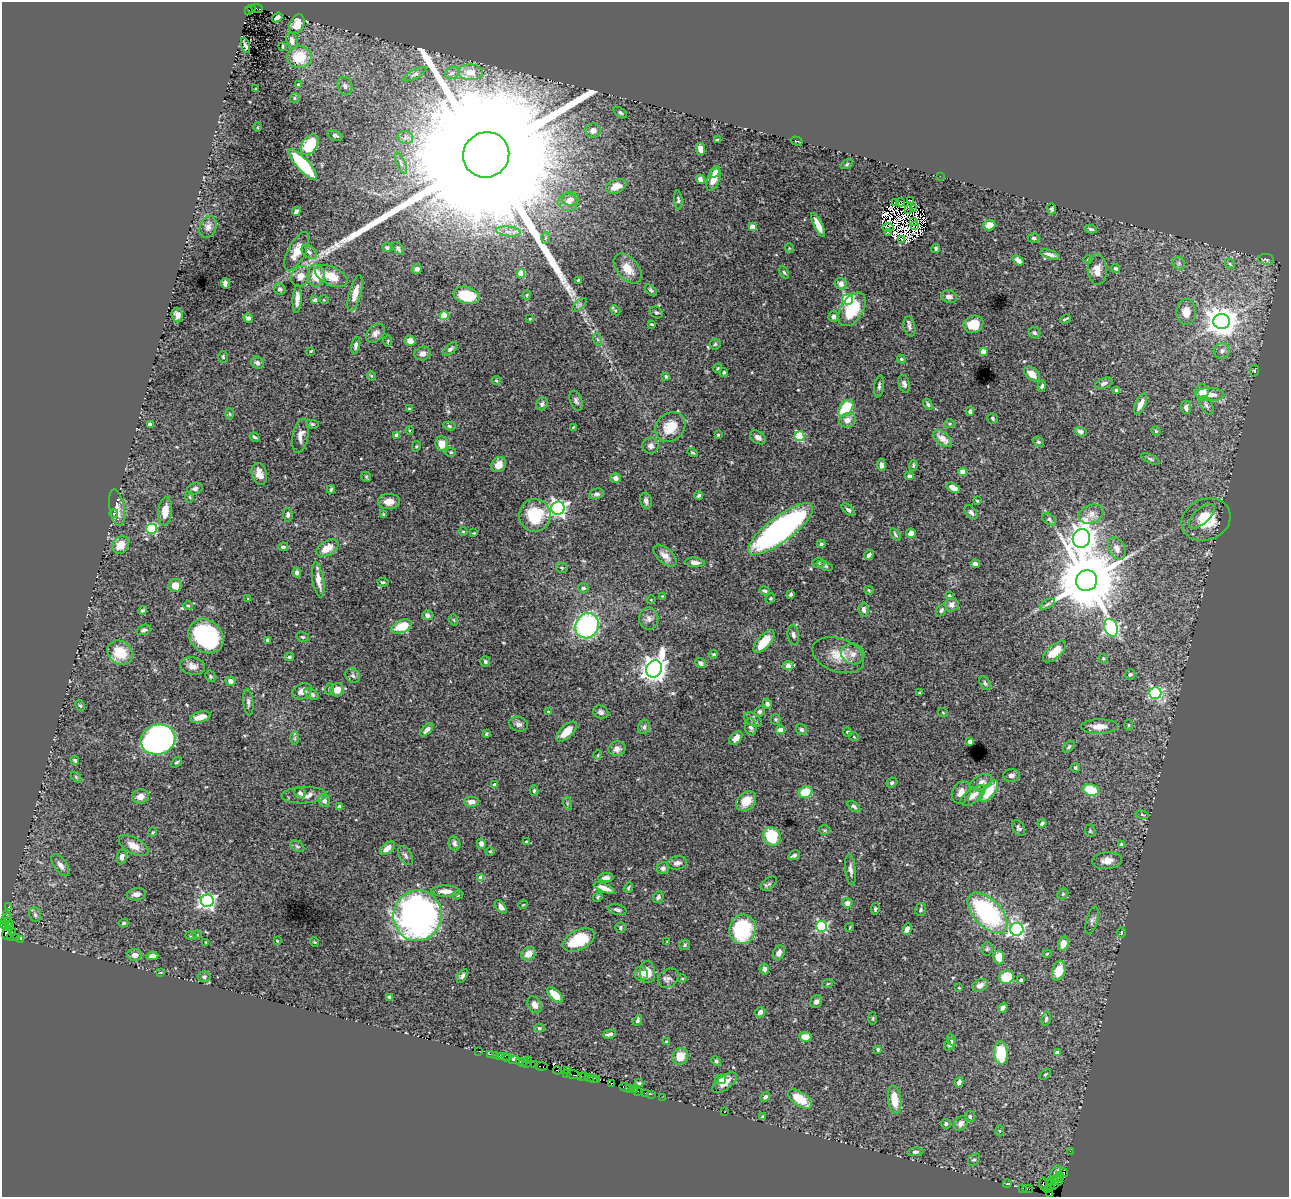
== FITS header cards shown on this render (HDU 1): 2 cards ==
NAXIS1  =                 1287
NAXIS2  =                 1195

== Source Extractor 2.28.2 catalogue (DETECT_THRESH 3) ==
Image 1287 x 1195 px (HDU 1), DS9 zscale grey, 1 PNG px = 1 image px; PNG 1291 x 1199 px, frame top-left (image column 1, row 1195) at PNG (2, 2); each listed source drawn as its Kron ellipse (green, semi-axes under 4 px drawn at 4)
Background 2.88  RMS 0.037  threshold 0.11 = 3 sigma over >= 5 px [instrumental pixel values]
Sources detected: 523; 13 with non-positive FLUX_AUTO (blend fragments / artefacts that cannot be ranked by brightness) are neither listed nor drawn; of the other 510, the 500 brightest by FLUX_AUTO listed and drawn (10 fainter detections omitted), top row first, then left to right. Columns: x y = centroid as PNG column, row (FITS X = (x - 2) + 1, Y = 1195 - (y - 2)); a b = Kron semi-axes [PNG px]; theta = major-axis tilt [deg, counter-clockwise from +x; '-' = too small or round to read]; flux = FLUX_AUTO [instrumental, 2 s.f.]
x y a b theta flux
252 9 2 2 - 89
257 9 6 3 -17 370
248 10 3 2 - 160
277 17 5 4 - 7.8
297 24 10 7 65 45
292 40 8 5 -78 16
245 46 8 3 -72 6.1
283 46 3 2 - 2.8
300 57 12 11 - 79
470 72 12 8 -3 24
452 73 7 6 - 5.6
415 74 13 4 26 7.1
298 85 4 3 - 2.7
345 86 9 7 -70 12
255 89 3 3 - 2.2
294 98 5 4 - 3.2
620 113 7 4 -37 4.8
257 127 4 3 - 2.4
593 130 7 7 - 16
335 136 7 5 -19 7.2
405 137 8 6 -16 8.8
717 140 4 2 - 3.4
797 141 6 2 -16 1.9
310 145 11 7 57 96
700 149 6 4 -78 17
486 155 23 22 - 360000
401 163 12 4 -65 7.4
303 164 20 6 -48 170
847 164 6 4 30 3.7
715 172 6 4 57 8.4
940 176 2 2 - 15
700 179 5 4 - 8.5
713 179 12 6 66 24
616 186 10 6 21 32
571 199 8 6 -7 13
678 200 9 4 -86 4.3
911 201 3 2 - 2.4
568 202 10 8 -21 19
901 202 4 2 - 6.2
895 203 2 2 - 27
913 208 4 2 - 3.2
909 209 4 2 - 2.6
1052 209 5 4 - 4.1
296 211 5 3 - 10
914 222 4 2 - 4.1
818 225 13 4 -64 27
989 225 6 5 - 31
914 226 2 2 - 2
208 227 11 8 69 13
752 227 4 4 - 45
888 227 5 2 - 1.9
1091 229 6 3 -11 4.9
508 231 12 5 -5 13
888 232 3 2 - 2.2
546 238 6 4 88 3.5
1033 238 6 4 -1 4.7
901 240 3 2 - 2.3
387 248 4 4 - 5.6
398 248 7 4 -55 5.7
789 248 5 3 - 2.2
936 248 5 4 - 4.4
297 251 21 8 63 34
309 252 8 5 -39 7.1
1050 255 10 4 -17 11
1266 259 8 5 -6 6
1018 260 6 4 -39 13
1088 260 4 3 - 2.1
1179 263 7 5 -47 6.3
1230 264 6 4 -46 3.9
1115 268 4 3 - 4.9
417 269 5 4 - 8
628 269 17 10 -49 35
1097 270 15 9 -87 24
784 272 6 4 -61 3.7
521 273 4 4 - 65
316 275 11 8 -88 50
300 276 10 9 - 20
331 276 17 9 -24 38
578 280 3 3 - 4.1
225 283 5 4 - 10
841 284 6 5 - 14
280 289 6 5 - 6.2
651 290 7 4 -44 4.4
355 293 19 6 75 28
466 295 13 8 -16 96
527 295 4 4 - 2.6
949 297 8 6 -14 13
297 299 14 4 87 20
848 299 5 5 - 270
315 300 4 4 - 7.1
324 300 5 3 - 2.3
579 305 9 4 42 5.2
852 309 19 11 58 96
615 310 6 4 -42 3.5
1186 312 13 9 89 26
656 313 7 5 -31 4.5
177 315 7 5 -83 13
444 315 4 4 - 86
833 316 5 5 - 7.9
248 318 4 4 - 9.8
530 319 3 2 - 2.5
1065 319 5 2 - 3
1222 321 8 7 - 3800
652 324 3 2 - 2.7
973 324 10 8 20 47
909 326 10 6 -79 7.7
375 333 11 7 44 13
1034 333 6 5 - 5
597 339 6 4 -70 4.2
388 341 6 4 88 2.9
410 341 5 5 - 17
715 344 5 5 - 3.6
356 345 8 4 77 7.6
450 349 8 4 39 6.1
311 351 3 2 - 2.1
983 351 4 4 - 25
1222 351 8 7 - 11
422 354 8 6 18 11
223 357 6 4 -89 3.3
901 359 4 4 - 2.9
257 363 7 5 -38 8.1
718 368 4 3 - 2.5
1254 371 6 4 -87 3.9
724 372 4 3 - 4.2
1032 374 9 6 -40 20
371 376 5 3 - 2.2
666 376 4 3 - 4.1
496 380 4 4 - 2.8
1104 383 9 5 20 8.4
904 384 9 5 -74 7.9
879 386 11 4 82 7
1042 386 6 4 69 4.9
1116 390 4 3 - 3.4
1202 392 7 6 - 31
1210 394 14 6 0 27
576 401 10 6 -69 7.5
542 404 6 5 - 5.8
928 404 6 4 -59 4.4
1141 404 11 5 65 19
1206 405 10 6 -60 8.3
1186 407 6 5 - 10
846 408 9 6 53 110
409 409 4 4 - 2.8
970 411 5 3 - 5.8
229 414 5 3 - 2.7
992 418 6 5 - 4
847 420 8 7 - 18
150 424 4 4 - 13
312 424 6 4 -10 4.1
949 424 5 4 - 3
449 426 6 4 -10 4.5
573 427 3 2 - 2.3
670 427 16 13 46 58
409 430 4 3 - 2
1156 431 5 4 - 2.4
1080 432 6 4 -14 6.5
397 435 4 4 - 20
718 435 3 3 - 4.8
300 436 17 7 79 18
799 436 5 5 - 150
255 437 5 3 - 4.5
758 437 9 6 -34 11
943 439 11 6 -38 24
1038 442 6 5 - 3.8
441 444 7 6 - 29
416 446 5 4 - 2.8
650 446 8 8 - 11
451 452 5 4 - 3.3
693 453 5 3 - 3.1
1150 459 10 3 -25 4.2
499 465 8 7 - 23
881 465 6 4 -87 9.1
913 465 5 4 - 3.4
963 472 4 4 - 45
259 474 11 7 -76 18
909 476 4 3 - 5.5
366 477 5 4 - 3.2
616 478 5 5 - 15
953 488 7 4 -28 20
195 489 8 5 19 7.2
331 489 4 3 - 3.9
597 494 7 5 9 6.5
699 495 4 3 - 4
190 497 5 3 - 2.6
646 501 8 6 -78 10
977 501 3 3 - 2.8
389 502 11 7 4 21
117 508 18 7 -80 20
558 508 7 6 - 900
848 510 8 4 -42 5.6
165 511 14 7 85 31
971 512 8 5 -51 7.9
114 513 4 3 - 2.1
384 514 3 3 - 3.2
1091 514 13 9 21 19
288 515 7 5 -85 7
535 515 16 15 - 110
1202 516 16 7 43 21
1049 519 7 5 -35 5.7
1206 520 25 20 22 77
152 529 5 5 - 200
780 529 39 12 37 760
463 531 5 3 - 2.5
474 533 3 2 - 2
911 533 5 4 - 21
895 534 7 3 -54 3.7
1081 538 9 8 - 3400
821 544 4 3 - 5.3
121 545 9 7 53 32
283 547 5 4 - 7.4
327 548 12 7 29 30
1117 548 12 8 -63 15
869 555 5 4 - 7.8
665 556 14 7 -40 22
695 562 10 4 -5 13
818 563 6 5 - 5
975 564 5 4 - 6.5
825 566 8 4 -18 3.9
562 568 6 5 - 4
297 572 5 4 - 10
318 580 18 5 -81 22
1086 581 11 10 - 26000
383 582 6 3 -5 4.3
175 585 6 6 - 27
583 588 5 5 - 5.6
869 590 5 3 - 2.3
765 591 5 3 - 3.9
791 594 4 3 - 4.6
949 595 3 2 - 2.5
662 596 4 4 - 2.1
770 598 5 4 - 3.1
248 599 4 3 - 2.1
651 600 4 3 - 1.9
1047 604 8 4 28 5.7
952 605 7 6 - 12
188 606 4 4 - 2.7
864 609 7 5 -84 8.9
143 610 4 4 - 3.9
941 610 6 4 59 4.9
427 615 5 5 - 10
649 618 11 9 -87 14
454 620 6 3 -71 3
402 626 11 6 21 61
587 626 13 11 61 430
1111 628 9 6 -67 500
144 630 7 5 20 6.3
793 635 10 5 -81 8.5
206 636 19 15 -39 300
303 637 6 4 -15 4.1
268 640 4 3 - 11
764 642 14 6 47 65
1054 652 14 6 41 39
120 653 13 11 -39 66
714 654 4 3 - 3.5
853 654 12 10 -21 18
838 655 27 16 -20 53
289 657 5 4 - 4.4
1103 658 5 4 - 3.3
485 662 5 5 - 4.3
700 663 6 4 -35 8.1
788 665 5 4 - 28
193 666 12 8 -10 17
654 669 9 7 60 2800
1130 674 5 5 - 4.4
210 676 6 4 -62 3.9
353 676 8 6 -41 7.6
231 681 5 4 - 13
985 683 7 5 -58 5
329 689 6 3 73 2.5
337 690 7 6 - 23
302 691 10 7 25 16
919 693 3 3 - 2.7
1155 693 6 6 - 360
312 694 8 5 -31 8.3
248 702 13 5 -84 8.5
767 704 5 4 - 7.4
80 706 6 4 -61 4
759 711 6 4 44 5.1
548 712 3 3 - 1.9
601 712 8 6 -26 7.5
943 713 5 3 - 2.2
200 717 10 5 14 28
776 719 5 5 - 4.3
753 720 9 6 -30 8.3
519 724 9 7 -16 8.3
1128 725 6 4 90 2.6
1099 726 18 7 1 27
644 727 7 5 74 6
751 727 8 5 -84 8.8
427 730 8 4 47 10
780 730 4 4 - 22
801 730 6 5 - 5.5
566 732 13 6 44 44
848 732 5 4 - 4.9
486 734 3 3 - 3.1
854 737 5 3 - 2
295 738 7 4 89 4
736 738 8 5 48 14
158 740 17 15 13 750
970 741 4 4 - 17
1069 747 7 4 46 4.9
617 749 8 7 - 13
598 755 5 3 - 1.9
75 760 4 4 - 4.8
176 762 6 4 44 4.6
1075 768 5 4 - 3.4
1011 775 8 6 4 8.2
76 777 6 4 -45 3
892 782 5 4 - 4.4
981 782 12 7 28 15
495 785 4 4 - 16
1091 790 8 5 -14 75
534 791 5 4 - 4.1
989 791 13 6 53 55
806 792 7 6 - 46
300 793 6 5 - 6.2
961 793 11 9 66 20
304 795 23 8 2 21
973 796 14 6 37 22
140 797 8 7 - 18
324 801 7 5 -67 11
746 801 11 8 43 33
471 802 7 5 1 12
567 803 6 4 -73 3.5
339 807 4 4 - 7.3
854 807 7 4 -37 5.5
1142 815 7 3 -10 2.8
1042 823 4 4 - 7.1
1019 828 8 5 -59 6.6
824 830 6 5 - 3.6
1090 831 6 5 - 3.6
153 832 4 4 - 2.7
772 836 9 8 - 95
526 842 4 4 - 4.7
454 843 7 6 - 7.3
481 844 5 4 - 11
1121 844 4 3 - 6.2
133 846 16 8 -28 24
297 846 8 5 -30 5
387 848 9 5 37 15
490 851 4 3 - 2.2
794 855 6 4 31 6.8
405 856 10 6 -57 7.6
122 857 7 5 80 10
1107 860 15 8 6 22
677 863 10 6 10 12
60 865 13 6 -55 14
663 868 6 6 - 7.3
850 870 16 5 -84 11
481 878 4 4 - 36
606 878 8 4 3 12
769 884 9 5 40 5.2
604 888 11 4 -21 20
628 888 5 3 - 3.3
446 891 14 5 -2 20
136 894 9 6 8 13
1063 894 6 5 - 3.6
458 895 5 4 - 3.8
598 897 5 4 - 2.9
658 897 6 5 - 5.5
207 901 6 6 - 770
847 903 5 5 - 11
523 905 5 3 - 1.9
8 907 2 2 - 40
501 907 8 4 -54 11
875 909 6 4 82 4.1
617 910 9 5 -13 7.7
921 910 6 5 - 4.6
987 913 25 13 -46 340
7 914 4 2 - 120
35 915 7 5 -74 6.2
417 916 25 24 - 1000
6 918 7 3 51 300
1092 920 14 5 74 8.7
8 922 4 3 - 230
124 923 4 3 - 3.2
5 925 4 3 - 470
10 926 2 2 - 170
822 926 5 5 - 310
620 927 5 5 - 3.9
850 927 5 3 - 2.3
742 929 15 13 80 180
907 929 6 4 68 12
1017 929 6 6 - 570
7 933 7 5 82 780
12 933 3 3 - 1300
1121 933 5 2 - 1.9
197 934 5 3 - 2.5
191 936 5 3 - 2.4
11 937 2 2 - 41
17 938 3 3 - 150
20 939 4 2 - 500
579 940 17 10 27 99
277 941 3 2 - 2.4
206 942 3 3 - 1.8
314 942 4 3 - 1.8
667 942 3 2 - 1.8
1063 944 7 5 73 27
685 945 5 5 - 4.3
987 949 6 5 - 4.2
779 953 8 5 65 16
528 954 8 6 34 22
1047 954 4 4 - 2.2
135 955 7 6 - 17
152 956 6 4 6 11
999 957 7 5 -79 31
764 969 5 5 - 10
1059 971 10 6 72 45
647 972 11 7 -87 30
160 973 4 3 - 1.9
641 974 7 6 - 13
462 976 7 4 58 5.8
204 977 6 5 - 5.7
1006 977 7 6 - 67
668 978 11 8 35 10
682 978 4 3 - 2.3
1021 980 3 3 - 6
828 983 5 3 - 2.5
980 985 8 6 26 13
959 988 4 3 - 2
555 995 9 5 -42 32
389 997 4 3 - 4
816 1002 6 5 - 8.9
534 1005 9 6 -59 16
1003 1008 5 4 - 6.4
760 1012 6 4 47 9.4
873 1018 6 3 89 2.4
1046 1019 7 4 81 5.1
638 1020 5 3 - 4.6
539 1028 5 4 - 3.6
609 1034 7 3 13 6.5
805 1037 6 4 -7 26
951 1040 6 4 -71 3.7
666 1042 3 3 - 3
950 1045 7 4 51 8
878 1049 4 3 - 3.3
479 1051 2 2 - 39
1001 1053 11 7 -86 94
1057 1053 4 4 - 13
490 1054 2 2 - 110
495 1055 2 2 - 51
500 1056 3 3 - 180
505 1056 2 2 - 44
680 1056 8 7 - 35
508 1058 2 2 - 37
514 1060 5 3 - 210
519 1061 2 2 - 180
529 1061 4 2 - 240
716 1061 5 4 - 5.3
523 1062 3 2 - 200
526 1063 2 2 - 260
535 1065 3 2 - 210
541 1066 6 3 -8 220
557 1070 4 3 - 390
567 1070 2 2 - 180
567 1073 3 2 - 11
1045 1074 7 4 44 3.8
574 1075 7 3 -11 750
581 1076 4 2 - 470
585 1077 3 3 - 330
590 1077 3 2 - 150
593 1079 4 2 - 290
597 1079 3 2 - 150
721 1079 5 5 - 13
959 1082 5 4 - 9.7
611 1083 4 3 - 340
639 1083 4 3 - 3.3
725 1083 14 7 38 25
625 1087 6 3 -22 470
629 1089 3 3 - 230
634 1090 3 2 - 120
638 1091 2 2 - 73
645 1093 2 2 - 42
651 1094 2 2 - 130
662 1097 2 2 - 74
765 1097 5 4 - 5.9
800 1099 13 7 -33 64
895 1100 14 6 -83 43
724 1112 2 2 - 27
763 1116 3 3 - 3.2
970 1116 5 5 - 6
946 1124 5 5 - 4.6
961 1124 8 6 52 14
999 1131 5 3 - 2.8
1070 1151 2 2 - 43
915 1152 8 4 5 5.3
974 1160 7 5 43 4.3
1056 1172 7 2 57 4.9
1064 1173 4 3 - 200
1060 1176 5 4 - 240
1057 1180 5 2 - 130
1050 1181 4 3 - 560
1007 1184 4 2 - 2.7
1043 1184 6 3 -82 600
1055 1184 3 2 - 160
1050 1185 5 3 - 520
1022 1188 3 2 - 120
1028 1189 5 2 - 190
1047 1189 3 2 - 43
1050 1194 4 2 - 100
At the frame edge (FLAGS 8, measured only in part): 1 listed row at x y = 1050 1194
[10 fainter detections neither listed nor drawn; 13 non-positive-flux detections neither listed nor drawn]